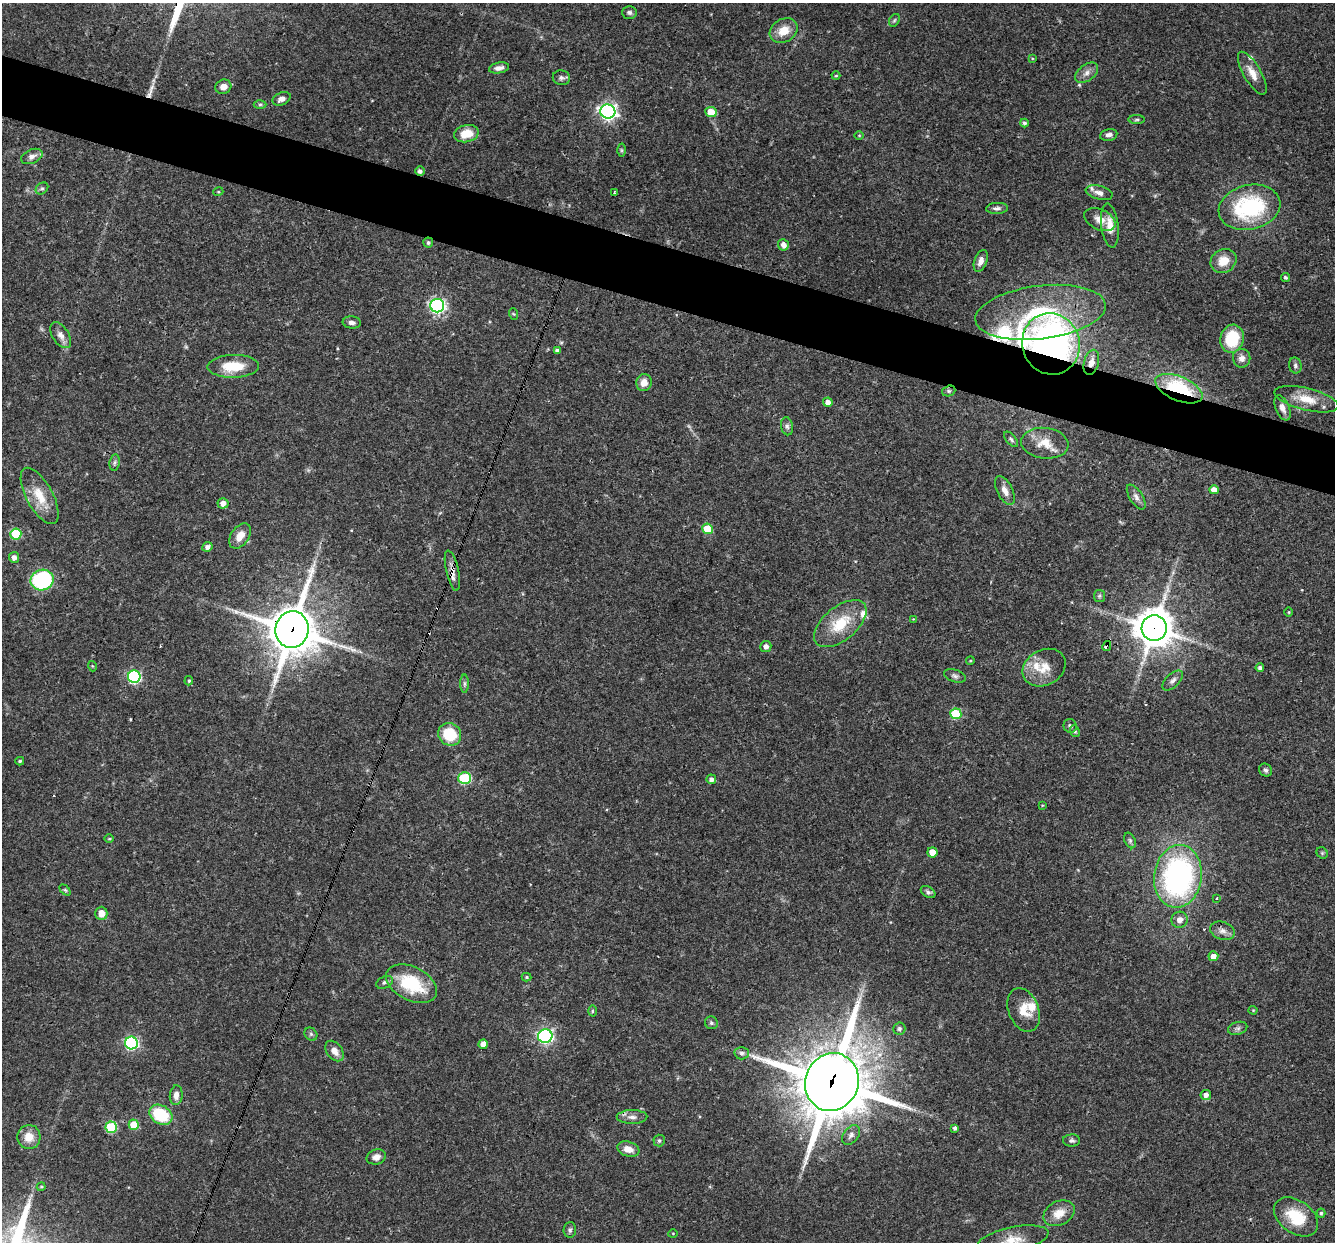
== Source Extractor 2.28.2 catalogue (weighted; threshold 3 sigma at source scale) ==
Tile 11 of 4 x 4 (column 3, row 3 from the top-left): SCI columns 2665-3997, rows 1497-2736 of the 5329 x 5346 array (HDU 1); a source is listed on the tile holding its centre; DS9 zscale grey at full resolution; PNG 1337 x 1244 px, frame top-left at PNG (2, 3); each listed source drawn as its Kron ellipse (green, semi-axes under 4 px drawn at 4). Shown black and unused: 5% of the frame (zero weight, under 3 of 4 exposures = <1% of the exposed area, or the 3 px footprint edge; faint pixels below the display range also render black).
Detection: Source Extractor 2.28.2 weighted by HDU 2 'WHT'; one run over the whole footprint, this tile lists its part. Background 0.0579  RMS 0.0033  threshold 0.0147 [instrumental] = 3 sigma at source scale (4.5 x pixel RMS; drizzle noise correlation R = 1.50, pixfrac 1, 0.05/0.05 arcsec/px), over >= 5 px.
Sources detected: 155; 1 too faint to see at this stretch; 3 cosmic-ray / hot-pixel residue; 1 long thin detection or spike segment (spike, bleed or trail) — neither listed nor drawn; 7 inside a brighter listed object's ellipse — not listed separately; the other 143 listed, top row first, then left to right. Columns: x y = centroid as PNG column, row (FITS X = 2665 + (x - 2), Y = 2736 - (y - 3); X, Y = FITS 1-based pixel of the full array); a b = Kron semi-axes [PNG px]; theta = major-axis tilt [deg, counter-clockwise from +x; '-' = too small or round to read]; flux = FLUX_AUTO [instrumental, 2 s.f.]
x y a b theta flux
629 12 7 6 - 0.86
894 20 7 5 58 0.59
784 31 15 11 31 5.3
1032 58 4 2 - 0.27
499 68 10 5 10 1.5
1086 73 13 8 38 2
1252 73 24 8 -59 3.8
836 76 4 4 - 0.38
561 78 8 7 - 1
223 87 8 7 - 2.1
282 99 9 6 24 1.7
260 104 6 4 1 0.57
608 111 7 7 - 120
711 112 6 5 - 5.5
1137 120 8 4 1 0.55
1024 123 4 4 - 0.73
466 134 12 8 14 5.8
859 135 5 3 - 0.28
1109 135 9 5 11 1.3
621 150 6 4 -89 0.47
32 156 11 7 23 2
420 171 5 4 - 1
42 188 7 5 37 0.64
218 192 5 3 - 0.3
614 193 4 3 - 0.4
1099 193 14 6 -14 2
1249 207 31 22 13 33
997 208 11 5 2 1.1
1100 220 16 10 -25 3.3
1110 225 22 8 -83 4.2
428 243 5 5 - 0.66
783 245 6 5 - 1.9
981 261 11 6 70 1.9
1223 261 13 11 32 5.2
1285 277 4 4 - 0.63
437 306 7 6 - 84
1040 312 65 26 7 28
514 314 6 4 -69 0.37
352 322 9 6 -5 1.3
61 335 14 8 -57 2.2
1232 339 14 11 73 14
1051 344 31 28 -69 120
557 351 4 4 - 1
1242 358 9 9 - 1.9
1091 362 13 7 75 2.7
233 366 26 11 1 9.8
1295 366 8 6 -79 0.9
644 382 8 7 - 2.9
1179 389 25 12 -23 25
949 391 7 5 20 0.56
1306 399 33 11 -14 7.3
828 402 4 4 - 2
1282 408 13 7 -67 2.2
787 426 9 6 -79 0.97
1011 439 9 4 -49 0.63
1045 443 24 15 -7 5.9
115 462 8 5 83 0.73
1214 490 5 4 - 2.7
1005 491 15 7 -63 2.7
40 496 31 13 -61 7.6
1136 497 14 6 -57 1.7
223 503 5 5 - 2.4
708 529 5 5 - 12
16 534 5 5 - 17
240 536 14 9 55 4
207 547 5 4 - 1.3
14 557 5 5 - 1.5
452 571 21 6 -78 2.6
42 580 11 10 - 37
1099 596 6 5 - 0.65
1289 612 5 3 - 0.27
913 619 4 4 - 0.25
840 624 31 16 39 12
1154 628 12 12 - 770
292 630 18 16 76 1300
766 646 5 5 - 1.3
1107 646 5 3 - 3.1
970 661 4 3 - 0.31
92 666 5 3 - 0.31
1044 668 23 17 29 6.8
1260 668 4 4 - 0.85
955 676 11 6 -18 1
134 677 6 6 - 47
1173 680 13 6 45 1.3
189 681 5 4 - 0.41
464 684 9 4 90 0.72
956 714 5 5 - 17
1070 726 7 6 - 0.99
1075 731 6 4 -68 0.56
450 734 12 11 - 11
20 761 4 3 - 0.54
1266 770 7 6 - 0.82
465 778 6 6 - 29
711 779 5 5 - 1.3
1042 805 4 2 - 0.24
109 839 4 3 - 0.3
1130 840 8 5 -64 0.72
932 852 5 5 - 4.2
1322 853 6 5 - 0.5
1178 876 31 23 82 80
65 890 6 4 -44 0.44
928 892 8 5 -30 0.84
1217 898 3 2 - 0.23
101 913 7 6 - 3.3
1180 920 8 8 - 2.3
1222 931 13 9 -18 1.9
1213 956 5 5 - 2.4
527 977 5 4 - 0.47
385 982 9 6 27 0.85
412 984 27 16 -27 19
1024 1010 22 15 -68 5.5
1253 1010 4 4 - 0.31
592 1011 5 3 - 0.33
711 1023 6 6 - 0.68
1238 1028 10 6 17 0.94
899 1029 6 6 - 0.71
311 1034 7 6 - 0.76
545 1036 7 6 - 86
131 1043 6 6 - 59
483 1044 5 4 - 2.7
335 1051 11 7 -52 2.7
742 1053 7 6 - 0.91
832 1082 29 26 69 2200
176 1095 10 6 85 2
1206 1095 5 5 - 1.6
161 1115 12 9 -30 16
632 1117 15 7 1 2
134 1125 5 5 - 9.2
111 1127 6 5 - 23
955 1128 4 3 - 0.8
851 1135 11 7 52 1.4
29 1137 12 11 - 4.4
1071 1140 8 6 1 0.94
659 1141 6 5 - 0.69
628 1149 11 7 -19 3.3
376 1157 10 7 16 1.9
41 1187 4 4 - 0.35
1059 1213 16 12 27 4.6
1321 1213 4 4 - 0.56
1296 1217 25 16 -36 12
570 1230 8 6 85 0.81
673 1233 5 3 - 0.28
1013 1240 36 12 12 7.3
Overlapping masked pixels (flux is a lower limit): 9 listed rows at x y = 428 243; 1051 344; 1091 362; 1179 389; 452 571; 1154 628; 292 630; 1107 646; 832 1082
Isophote crosses this tile's border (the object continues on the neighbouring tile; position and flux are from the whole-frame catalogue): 1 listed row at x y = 1013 1240